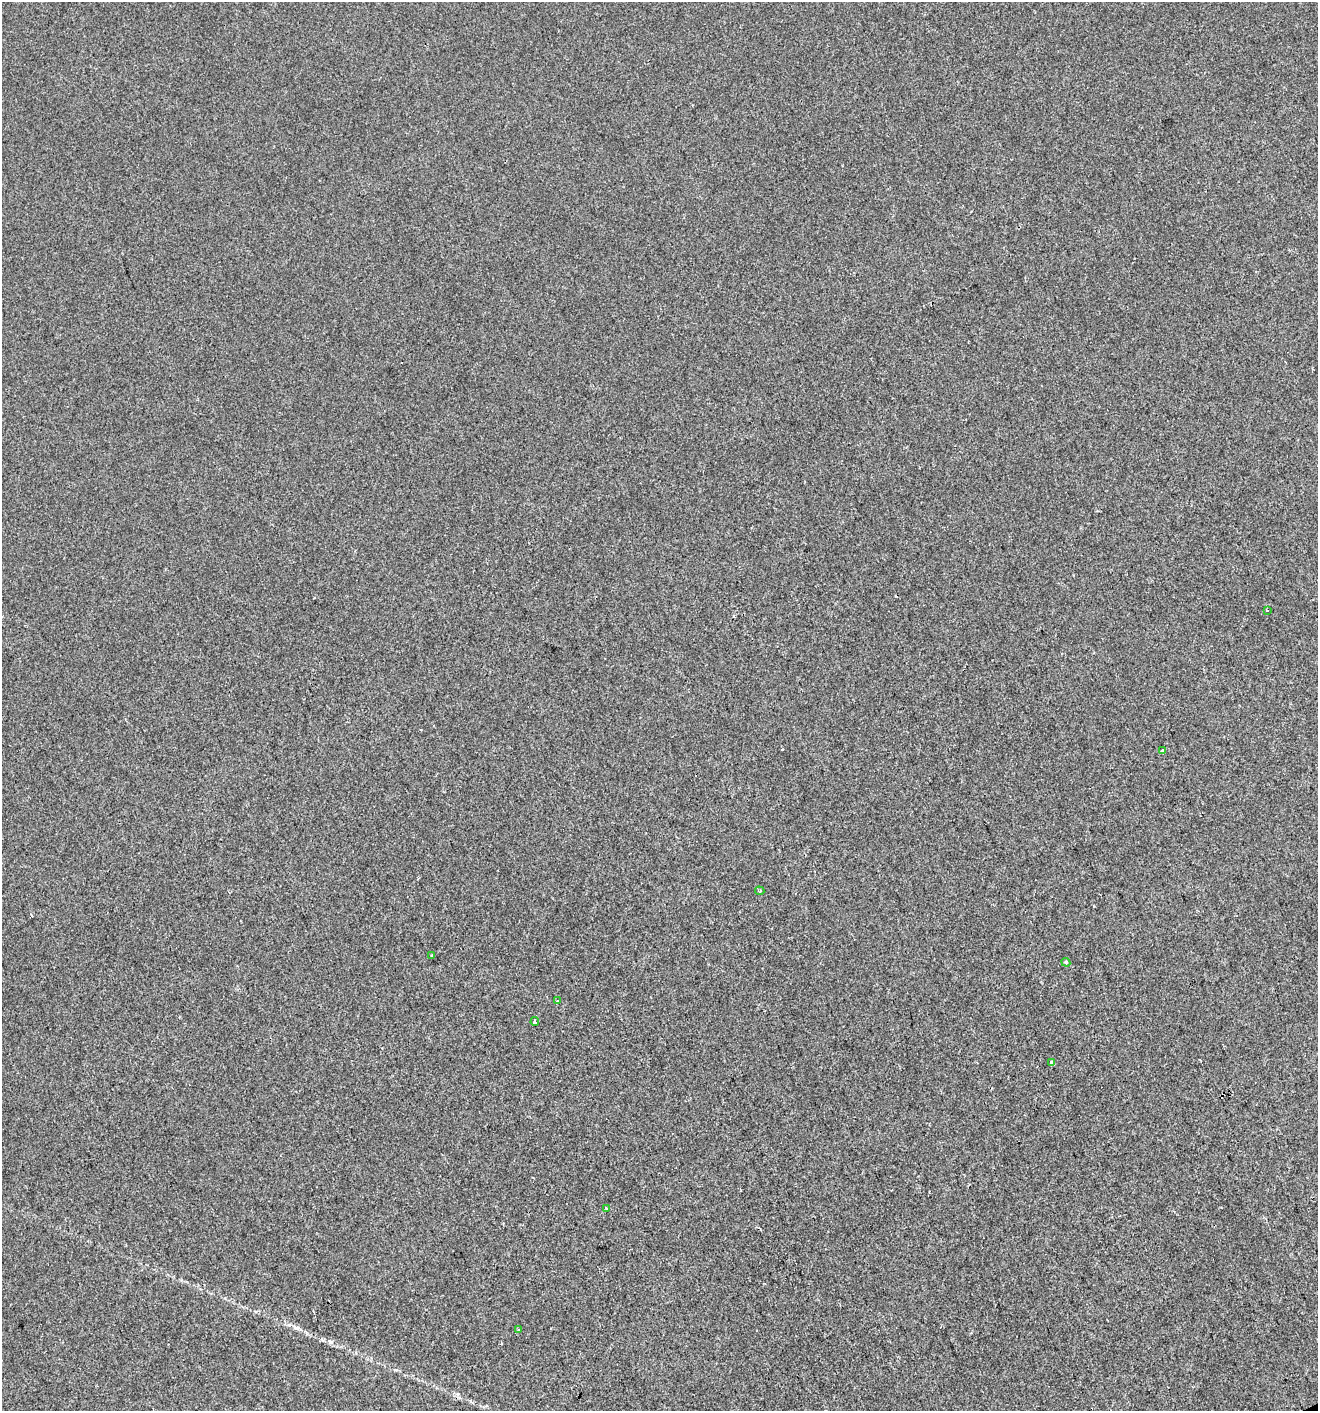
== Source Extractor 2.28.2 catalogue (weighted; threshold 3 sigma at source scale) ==
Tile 6 of 4 x 4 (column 2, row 2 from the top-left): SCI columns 1403-2718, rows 2820-4228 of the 5495 x 5637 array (HDU 1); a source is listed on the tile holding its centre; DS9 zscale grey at full resolution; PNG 1320 x 1413 px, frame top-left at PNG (2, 2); each listed source drawn as its Kron ellipse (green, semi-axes under 4 px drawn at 4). Shown black and unused: <1% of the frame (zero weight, under 2 of 3 exposures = <1% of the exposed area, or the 3 px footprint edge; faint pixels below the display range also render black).
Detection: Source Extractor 2.28.2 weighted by HDU 2 'WHT'; one run over the whole footprint, this tile lists its part. Background 0.00269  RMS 0.0048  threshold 0.0217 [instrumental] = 3 sigma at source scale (4.5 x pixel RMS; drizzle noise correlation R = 1.50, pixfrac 1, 0.0396/0.0396 arcsec/px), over >= 5 px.
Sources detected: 12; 2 cosmic-ray / hot-pixel residue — neither listed nor drawn; the other 10 listed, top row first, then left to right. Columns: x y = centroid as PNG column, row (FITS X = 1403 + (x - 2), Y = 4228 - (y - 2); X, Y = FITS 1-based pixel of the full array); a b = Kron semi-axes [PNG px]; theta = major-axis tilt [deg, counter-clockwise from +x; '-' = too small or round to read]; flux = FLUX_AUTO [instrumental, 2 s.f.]
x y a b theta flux
1267 610 3 3 - 0.53
1162 751 3 3 - 7.6
760 891 5 3 - 0.55
432 956 3 2 - 0.93
1066 962 5 4 - 0.73
557 1001 4 3 - 0.49
535 1022 4 3 - 1.9
1052 1062 3 3 - 2.5
606 1208 3 3 - 0.87
519 1329 4 3 - 0.48